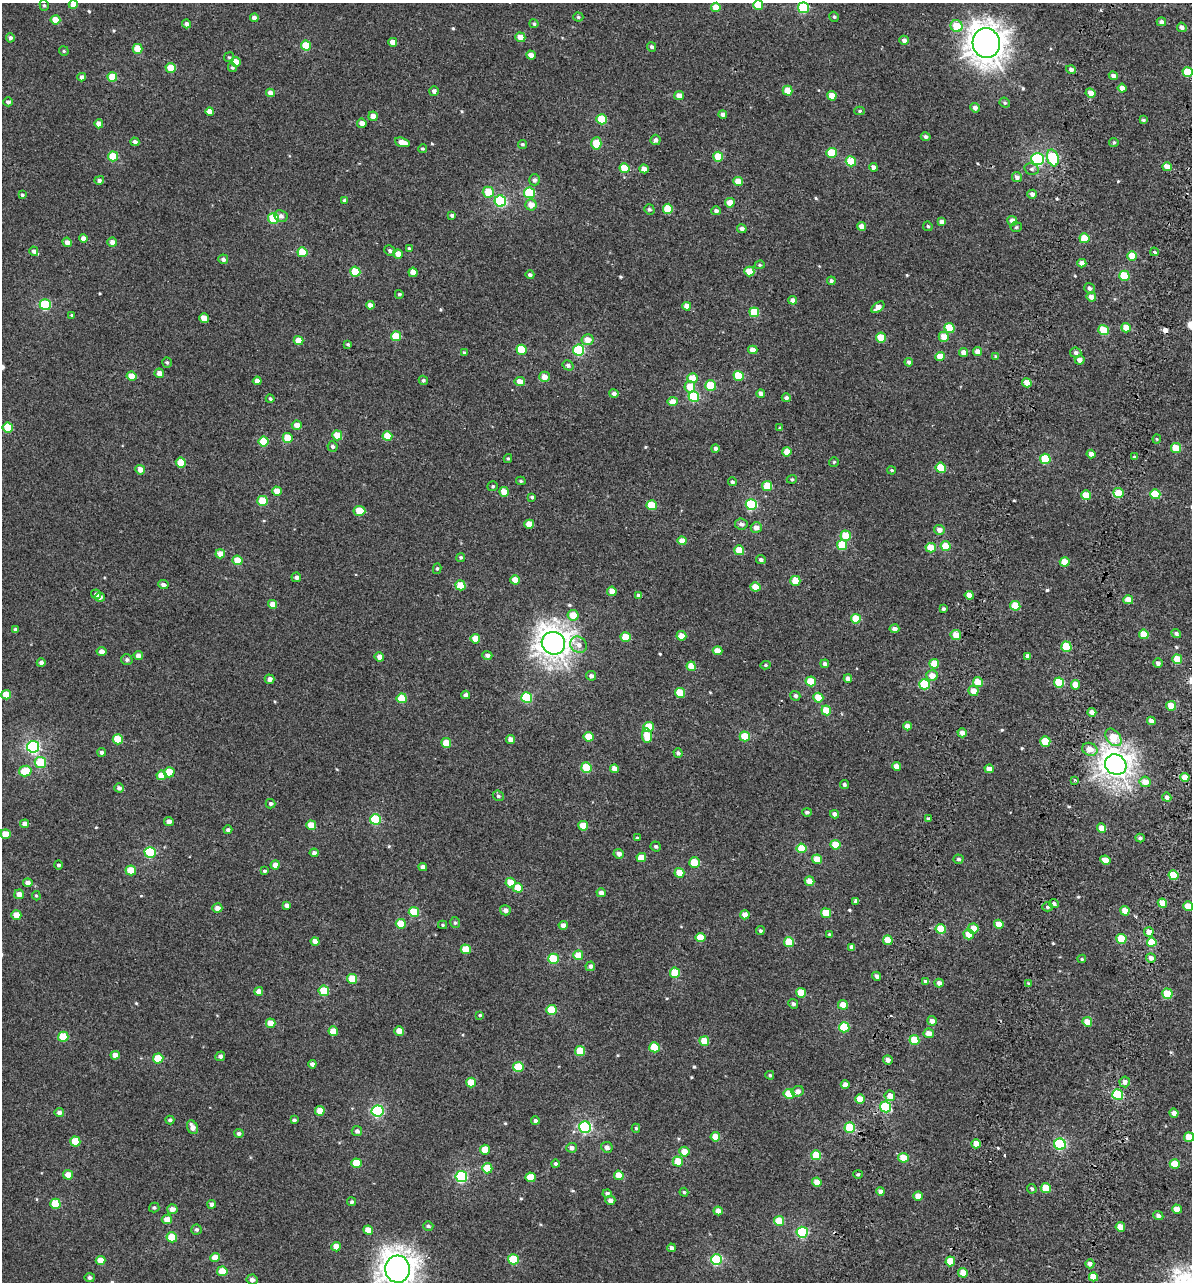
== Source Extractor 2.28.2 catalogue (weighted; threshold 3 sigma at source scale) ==
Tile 10 of 4 x 4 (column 2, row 3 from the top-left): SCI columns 1590-2779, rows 1441-2720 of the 5614 x 5431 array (HDU 1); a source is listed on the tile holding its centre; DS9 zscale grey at full resolution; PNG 1194 x 1284 px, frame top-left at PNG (2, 3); each listed source drawn as its Kron ellipse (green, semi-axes under 4 px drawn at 4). Shown black and unused: <1% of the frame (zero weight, under 2 of 3 exposures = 11% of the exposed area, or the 3 px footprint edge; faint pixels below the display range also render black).
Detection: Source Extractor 2.28.2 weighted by HDU 2 'WHT'; one run over the whole footprint, this tile lists its part. Background -4.53e-05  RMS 0.0051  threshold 0.0228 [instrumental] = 3 sigma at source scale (4.5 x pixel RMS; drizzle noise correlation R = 1.50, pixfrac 1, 0.0396/0.0396 arcsec/px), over >= 5 px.
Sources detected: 543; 4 cosmic-ray / hot-pixel residue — neither listed nor drawn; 1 inside a brighter listed object's ellipse — not listed separately; of the other 538, all 500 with FLUX_AUTO >= 0.562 (the completeness limit of this list) listed and drawn (38 fainter detections not listed), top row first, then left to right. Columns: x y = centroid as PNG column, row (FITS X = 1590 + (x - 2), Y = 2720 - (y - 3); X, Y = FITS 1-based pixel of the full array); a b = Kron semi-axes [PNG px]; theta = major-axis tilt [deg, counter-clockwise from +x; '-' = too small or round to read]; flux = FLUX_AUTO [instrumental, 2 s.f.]
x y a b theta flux
44 5 5 4 - 0.75
73 5 4 4 - 3.9
758 5 5 5 - 11
716 7 4 4 - 6.2
803 8 5 5 - 34
578 17 5 4 - 0.77
834 17 5 4 - 0.81
254 18 4 4 - 2.5
55 20 5 4 - 6.9
1161 22 5 4 - 1.7
187 24 4 4 - 1.6
534 24 4 4 - 0.94
957 26 6 5 - 12
1182 27 5 4 - 1.8
520 37 5 4 - 5.2
10 38 4 4 - 1.5
904 40 5 4 - 2.1
393 42 4 4 - 4.1
986 43 15 13 -77 610
306 46 5 5 - 15
651 47 5 4 - 1.4
138 49 5 5 - 9.4
64 51 4 4 - 0.6
531 55 5 4 - 2.7
229 57 5 5 - 0.66
236 62 5 5 - 5.1
232 67 4 4 - 0.8
171 68 5 4 - 10
1071 69 5 4 - 1.8
1188 72 5 5 - 14
1113 76 5 4 - 2.5
82 77 4 4 - 2
112 77 5 4 - 10
1122 88 4 4 - 3
434 91 5 5 - 1.6
787 91 5 4 - 7.5
270 93 4 4 - 3.5
1091 93 5 4 - 4.1
679 95 5 4 - 3.1
832 96 5 4 - 6
8 102 5 4 - 1.5
1005 103 5 4 - 0.78
975 108 5 4 - 1.8
860 111 5 4 - 0.77
210 112 4 4 - 4.2
723 114 4 4 - 1.7
373 116 4 4 - 3.8
602 119 5 5 - 15
1143 120 4 3 - 0.8
362 123 5 4 - 2.8
99 124 4 4 - 3.6
926 137 5 4 - 1.4
656 140 5 5 - 1.8
135 142 4 4 - 1.8
402 142 7 4 -18 5.5
1114 142 5 4 - 0.74
596 143 6 5 - 12
522 144 4 4 - 0.83
423 149 4 4 - 0.71
832 153 5 5 - 13
113 156 5 5 - 15
718 157 5 5 - 12
1053 158 8 5 -72 27
1038 159 6 6 - 55
851 161 5 5 - 14
873 167 4 4 - 2
1167 167 5 4 - 4.7
625 168 5 5 - 11
644 169 4 4 - 3.2
1032 169 7 5 -13 1.1
1017 177 5 5 - 1.9
99 180 5 4 - 1.4
534 180 5 5 - 1.6
738 182 5 4 - 7.8
488 192 5 5 - 10
530 193 5 5 - 28
1032 194 5 4 - 1.9
22 195 4 4 - 0.86
345 200 4 4 - 1.2
500 201 6 5 - 44
730 203 5 4 - 6.2
531 205 6 5 - 5.2
649 209 5 5 - 0.78
668 209 5 5 - 14
716 211 4 4 - 1.4
452 215 4 3 - 1.2
281 216 6 6 - 2
273 218 5 5 - 23
1012 221 5 5 - 3.9
942 222 4 4 - 1.8
861 226 4 4 - 3.6
928 226 5 4 - 0.73
1016 227 5 5 - 0.81
742 229 5 4 - 1.7
83 238 4 4 - 3
1084 238 5 5 - 10
67 242 5 4 - 2.8
112 242 5 4 - 2.9
409 249 4 4 - 0.9
390 250 5 5 - 1.2
34 251 5 4 - 1.4
302 252 5 5 - 12
1154 252 4 3 - 1
398 254 5 4 - 4.2
1132 256 5 4 - 8.1
223 259 5 5 - 1.7
1082 263 4 4 - 3.3
760 265 5 4 - 0.62
749 271 5 5 - 11
355 272 5 5 - 15
413 272 4 4 - 4.5
530 275 4 4 - 1.2
1124 276 5 5 - 17
831 281 4 4 - 1.2
1089 288 5 5 - 1.4
399 294 4 4 - 0.76
1091 297 5 4 - 3.2
793 300 4 4 - 2.3
45 305 5 5 - 34
370 305 4 4 - 2.7
687 306 4 4 - 4.7
878 307 7 4 38 3.9
754 312 5 5 - 12
72 315 4 4 - 0.67
204 318 5 4 - 5.8
950 328 5 5 - 12
1126 328 5 4 - 6.7
1104 330 5 5 - 13
396 336 5 5 - 13
944 337 5 5 - 5.4
881 338 5 5 - 13
299 340 5 4 - 7.4
588 340 6 5 - 5.2
348 344 4 4 - 0.65
521 350 5 5 - 14
579 350 5 5 - 38
753 350 5 4 - 4.1
978 351 5 4 - 3.4
964 352 4 4 - 3.6
464 353 4 3 - 0.81
1076 353 5 5 - 1.5
940 356 5 4 - 7
996 357 4 4 - 0.96
1080 360 5 4 - 2.5
167 362 5 4 - 0.81
909 362 4 4 - 1.5
568 365 5 5 - 1.4
159 373 5 4 - 3.4
132 376 5 4 - 6.5
739 376 5 5 - 14
544 377 5 5 - 3.7
692 378 5 5 - 9.3
423 380 5 4 - 0.93
257 381 4 4 - 3.1
520 382 5 4 - 5
1027 383 5 4 - 6.2
711 386 5 5 - 13
690 387 6 5 - 7.3
761 393 4 4 - 2
614 394 5 4 - 1.7
694 396 5 5 - 22
786 398 5 4 - 1.7
270 399 4 4 - 0.95
673 402 5 4 - 4.8
297 425 5 4 - 3.6
8 427 5 5 - 14
780 428 4 3 - 0.75
337 435 5 5 - 10
387 436 5 4 - 9.2
288 438 5 5 - 8.2
1157 439 4 4 - 0.56
264 442 5 5 - 14
332 446 5 5 - 1.4
715 448 4 4 - 1.3
1176 448 5 5 - 10
787 452 4 4 - 6.9
1091 454 4 4 - 3
1135 457 4 3 - 0.81
508 458 4 4 - 0.58
1045 459 5 5 - 19
834 462 5 5 - 0.75
181 463 5 5 - 9.3
941 468 5 5 - 14
140 470 5 4 - 3.7
892 470 4 3 - 0.58
792 479 5 4 - 0.81
521 481 5 3 - 0.68
732 482 4 4 - 0.87
493 486 5 5 - 0.69
767 486 5 5 - 11
277 491 5 4 - 5.5
504 492 5 4 - 7.5
1118 493 5 5 - 9.4
1155 494 5 5 - 16
1086 495 5 5 - 8.9
532 497 4 3 - 0.82
262 501 5 5 - 13
652 505 5 5 - 13
751 505 5 5 - 38
359 511 6 5 - 11
529 524 5 4 - 7.2
741 524 6 5 - 1.7
756 528 5 5 - 3
939 530 5 5 - 2.9
846 536 5 5 - 10
682 541 4 4 - 5.4
842 545 5 5 - 13
946 546 5 5 - 11
931 548 5 4 - 9.3
739 550 5 5 - 9.6
220 554 5 4 - 4.4
461 557 4 4 - 0.72
761 559 5 4 - 1.3
238 560 5 4 - 8.6
1065 562 5 4 - 7.4
437 569 5 4 - 0.71
296 577 5 4 - 1.5
515 580 4 4 - 6
795 581 5 5 - 9.2
163 585 5 4 - 2
460 585 5 5 - 12
756 587 5 4 - 7.9
612 591 5 4 - 5.6
96 594 5 4 - 1.8
639 595 4 4 - 1.8
969 595 4 4 - 4
100 597 5 4 - 1.8
1128 600 5 4 - 5.6
272 604 4 4 - 3.9
1015 606 5 5 - 11
943 609 3 3 - 0.96
573 615 5 5 - 8.1
856 619 5 5 - 11
16 629 4 4 - 1
894 629 5 4 - 2.1
1176 633 5 4 - 1.3
1144 634 5 4 - 9
956 635 5 5 - 5.8
681 636 5 4 - 5.7
626 637 5 5 - 11
475 639 5 4 - 6.7
553 643 12 11 - 470
578 645 9 7 -38 3.2
1066 647 5 5 - 14
101 651 5 4 - 2.8
717 651 5 4 - 5
138 655 4 4 - 2.6
487 655 5 4 - 1.9
1028 656 4 4 - 1.6
379 657 5 4 - 3.1
1177 659 5 4 - 9.2
127 660 5 5 - 1.2
41 663 4 4 - 1.8
1158 663 4 4 - 1.8
825 664 4 4 - 1.7
934 664 5 5 - 9.3
766 665 5 4 - 0.67
691 666 5 4 - 6.9
932 675 5 5 - 4.4
591 676 5 5 - 1.6
848 678 4 4 - 2.2
270 679 5 4 - 2.5
811 681 5 5 - 12
978 682 5 5 - 7.6
1059 682 5 5 - 15
924 684 5 5 - 20
1076 685 5 4 - 5.9
973 691 5 5 - 4.8
680 693 5 5 - 11
6 695 5 4 - 8.3
466 695 4 4 - 1.6
795 696 5 4 - 1.3
527 697 5 5 - 31
402 698 5 5 - 14
818 698 5 5 - 8.8
1171 706 5 4 - 7.7
826 710 5 4 - 8.8
1092 712 4 4 - 3.4
1151 721 4 4 - 2.4
907 726 4 4 - 3.1
649 727 5 5 - 13
962 733 5 4 - 3.2
647 736 7 5 -82 10
745 736 5 5 - 13
588 737 5 4 - 8.6
1113 737 10 6 -51 12
118 739 5 5 - 13
511 739 4 4 - 3.3
1045 741 5 5 - 12
446 743 5 5 - 9.3
33 747 6 6 - 71
1090 749 8 6 -22 4.6
102 752 4 4 - 1.5
678 753 4 4 - 1.2
40 762 5 5 - 15
1116 765 11 10 - 410
897 766 4 4 - 4.6
586 768 5 5 - 15
614 769 4 4 - 3.5
989 769 4 4 - 4.1
25 771 6 5 - 13
169 772 5 5 - 10
161 775 5 4 - 6.6
1185 777 4 4 - 6.3
1075 780 3 3 - 0.83
1145 782 5 5 - 5.1
844 784 4 4 - 0.99
119 788 4 4 - 1.6
498 796 6 5 - 1.1
1167 797 5 4 - 2
270 804 5 4 - 1.1
807 812 5 4 - 0.92
835 814 4 4 - 2.1
928 818 4 3 - 0.72
375 819 5 5 - 31
169 821 5 4 - 2.4
25 824 4 4 - 2.8
311 825 5 4 - 7.8
583 826 5 5 - 9.6
1101 828 4 4 - 5.2
228 830 4 4 - 1.4
5 834 5 4 - 8.4
637 838 4 3 - 0.67
1140 838 4 4 - 1.2
835 845 5 5 - 9.6
656 846 5 5 - 0.99
801 848 5 5 - 13
150 852 5 5 - 33
314 853 4 4 - 1.9
619 854 5 4 - 2.6
641 858 5 4 - 6
817 859 5 4 - 6.7
959 859 5 4 - 1.1
1105 860 5 4 - 4.5
695 863 5 5 - 14
58 865 4 4 - 0.94
275 865 4 4 - 3.7
423 867 4 4 - 2.7
131 870 5 5 - 10
264 871 4 4 - 0.94
679 873 5 4 - 8.2
1174 875 5 5 - 15
809 881 5 4 - 4.9
28 883 5 4 - 2.7
510 883 5 4 - 6
518 888 5 5 - 9.6
601 893 4 4 - 2.8
19 894 5 4 - 3.9
36 896 5 4 - 0.59
856 901 4 4 - 1.8
1054 903 5 4 - 1.3
1162 903 5 4 - 8
287 905 4 4 - 1.8
1188 906 5 4 - 6
1047 907 5 4 - 0.89
217 908 5 5 - 2.8
505 910 5 5 - 2.1
1125 911 4 4 - 6.2
414 912 5 5 - 14
826 913 5 5 - 11
16 915 5 5 - 5.2
745 915 5 4 - 3.8
455 923 5 4 - 0.83
401 924 5 5 - 10
999 924 4 4 - 5
443 925 4 4 - 0.64
563 925 4 4 - 2.7
973 928 5 5 - 4.6
941 929 5 5 - 12
760 931 4 4 - 0.9
1149 932 4 4 - 4.2
829 934 4 4 - 0.69
969 934 5 5 - 5.4
700 938 5 5 - 10
1121 939 5 5 - 14
888 940 5 4 - 9
315 941 4 4 - 3.5
789 942 5 5 - 13
1152 942 5 4 - 11
852 947 4 4 - 2.2
466 949 5 5 - 9.4
578 955 5 5 - 7.8
1151 958 5 4 - 2.9
553 959 5 5 - 19
1082 959 4 3 - 0.58
590 966 5 4 - 1.7
675 973 5 5 - 15
877 976 5 4 - 1.6
352 979 5 5 - 12
926 982 4 3 - 2
939 983 4 4 - 2.5
1029 984 4 2 - 0.58
259 991 4 4 - 3.8
324 991 5 5 - 14
801 993 5 5 - 11
1167 994 5 5 - 14
793 1004 5 4 - 1.1
843 1005 5 4 - 7.3
552 1010 5 5 - 16
480 1015 4 3 - 0.59
932 1021 5 4 - 2.7
1087 1022 5 4 - 6.3
271 1023 5 4 - 6.2
844 1027 5 5 - 20
333 1031 5 4 - 7.1
399 1031 5 4 - 5
929 1033 5 5 - 3
63 1037 5 5 - 13
914 1040 5 5 - 11
704 1041 5 4 - 10
654 1047 5 5 - 13
580 1051 5 5 - 13
115 1055 4 4 - 4.2
220 1056 5 4 - 1.4
158 1058 5 5 - 13
888 1060 5 4 - 1.7
312 1064 4 4 - 2
518 1067 5 5 - 13
770 1075 4 4 - 0.81
1125 1082 5 5 - 2.8
471 1083 5 5 - 10
845 1085 4 4 - 3.5
797 1091 6 5 - 2.7
789 1094 5 5 - 12
1118 1094 5 5 - 38
890 1096 5 5 - 4.4
860 1099 5 4 - 7.1
885 1107 5 5 - 35
320 1111 5 4 - 7.6
377 1111 6 6 - 60
59 1113 4 4 - 2.4
1174 1113 4 4 - 2.6
170 1120 4 4 - 1.1
294 1120 4 3 - 1.1
535 1121 4 4 - 1.5
192 1127 7 5 -64 2.8
585 1127 6 6 - 68
636 1128 4 4 - 0.7
850 1128 5 5 - 19
357 1131 5 5 - 1.5
239 1133 5 4 - 1.1
715 1137 5 4 - 8.8
1189 1137 5 4 - 7.5
75 1142 5 5 - 12
976 1144 5 4 - 5.6
1060 1144 6 5 - 46
607 1147 5 5 - 2
572 1148 5 5 - 2.2
485 1150 5 5 - 7.8
684 1152 5 5 - 5.7
816 1155 5 5 - 14
903 1158 5 4 - 7.8
678 1162 5 5 - 9.8
356 1163 5 5 - 12
555 1164 4 4 - 1
1175 1164 5 4 - 8.2
487 1168 5 5 - 13
858 1174 5 3 - 0.58
68 1175 5 5 - 4.6
619 1175 5 4 - 7.2
461 1177 6 5 - 49
531 1177 5 5 - 9.9
817 1182 4 4 - 6.6
1046 1188 5 5 - 11
1032 1189 5 4 - 0.89
881 1191 4 4 - 2.4
684 1192 4 4 - 0.69
607 1193 4 4 - 1.4
918 1196 5 4 - 6.3
610 1200 5 4 - 2.3
352 1202 4 4 - 1.1
55 1204 5 5 - 14
212 1204 4 4 - 2.2
154 1208 5 5 - 0.83
172 1209 5 5 - 3.1
1177 1209 5 4 - 4.7
718 1211 4 4 - 3.5
1158 1216 5 4 - 1.4
167 1219 5 4 - 4
779 1221 5 5 - 11
428 1226 5 4 - 1.1
1120 1227 5 4 - 5.5
196 1229 5 5 - 1
368 1230 5 4 - 4.7
802 1232 5 5 - 42
172 1237 5 5 - 15
336 1247 5 4 - 5
671 1248 4 4 - 1.6
215 1257 5 4 - 5.3
513 1259 5 5 - 12
101 1260 5 4 - 5.2
716 1260 5 5 - 39
950 1261 5 5 - 7.6
1090 1264 4 4 - 2.1
397 1269 13 12 - 560
222 1271 5 5 - 8.5
963 1273 5 4 - 5.3
1093 1277 4 4 - 7
90 1278 5 5 - 1.4
252 1280 5 5 - 2.3
Isophote crosses this tile's border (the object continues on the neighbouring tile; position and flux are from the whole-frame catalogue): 6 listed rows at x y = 73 5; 758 5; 1188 72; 1188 906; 1189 1137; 397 1269